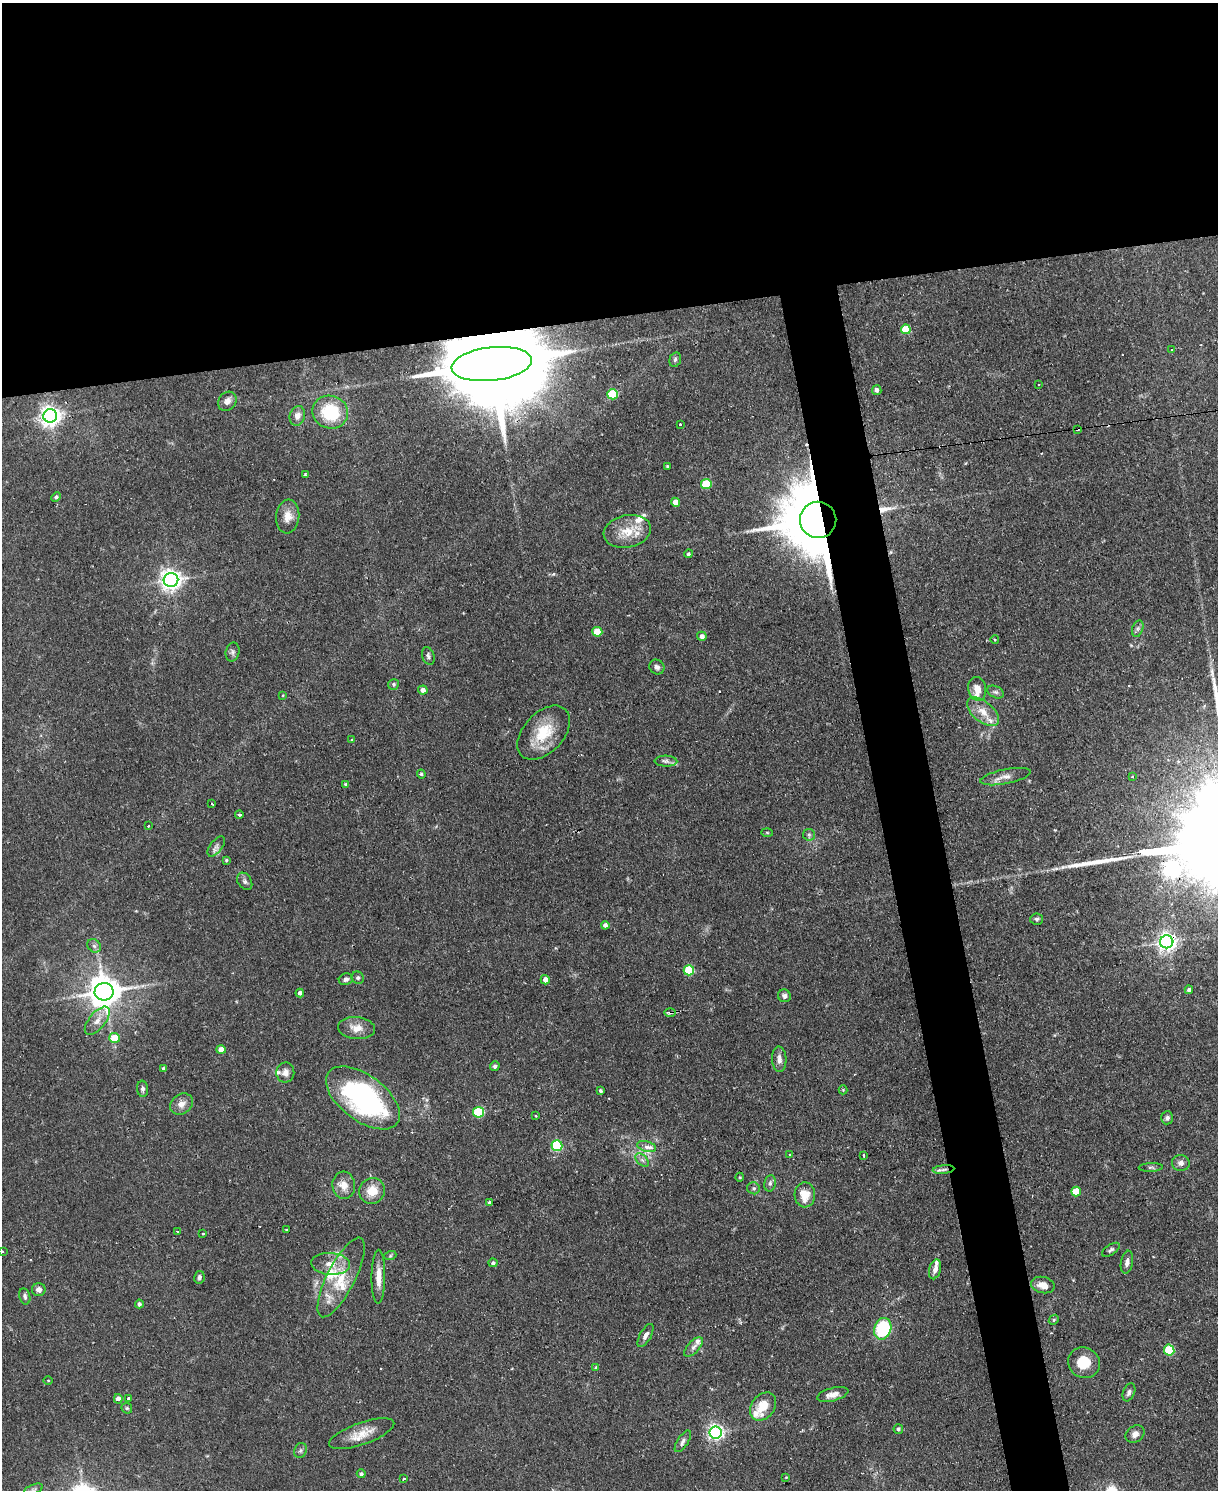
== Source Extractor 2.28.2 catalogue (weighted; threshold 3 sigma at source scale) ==
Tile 2 of 4 x 3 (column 2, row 1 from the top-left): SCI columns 1217-2432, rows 3222-4709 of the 4865 x 4839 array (HDU 1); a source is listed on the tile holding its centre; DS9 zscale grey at full resolution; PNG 1220 x 1492 px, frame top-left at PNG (2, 3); each listed source drawn as its Kron ellipse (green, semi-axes under 4 px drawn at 4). Shown black and unused: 25% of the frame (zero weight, under 2 of 3 exposures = <1% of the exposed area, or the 3 px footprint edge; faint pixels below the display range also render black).
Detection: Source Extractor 2.28.2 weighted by HDU 2 'WHT'; one run over the whole footprint, this tile lists its part. Background 0.0867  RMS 0.0058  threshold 0.0261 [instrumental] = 3 sigma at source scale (4.5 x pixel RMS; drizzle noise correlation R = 1.50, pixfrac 1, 0.05/0.05 arcsec/px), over >= 5 px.
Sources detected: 158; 1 too faint to see at this stretch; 2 inside a brighter object's white glare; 3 cosmic-ray / hot-pixel residue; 3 long thin detections or spike segments (spike, bleed or trail) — neither listed nor drawn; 12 inside a brighter listed object's ellipse — not listed separately; the other 137 listed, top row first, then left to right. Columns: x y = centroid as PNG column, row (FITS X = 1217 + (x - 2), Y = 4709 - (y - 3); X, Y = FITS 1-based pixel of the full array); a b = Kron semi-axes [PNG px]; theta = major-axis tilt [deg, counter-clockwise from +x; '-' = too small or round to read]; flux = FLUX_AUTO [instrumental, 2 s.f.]
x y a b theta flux
906 329 5 5 - 18
1171 350 3 2 - 0.58
675 360 7 5 73 1.3
492 364 40 16 6 18000
1038 384 2 2 - 0.61
877 390 5 4 - 2.1
613 394 5 5 - 29
227 401 10 8 51 3.5
330 412 18 16 -17 27
50 416 7 7 - 380
297 416 10 7 75 3.7
680 425 3 2 - 0.98
1077 429 3 3 - 1.8
667 466 3 3 - 0.72
305 475 4 3 - 1.9
706 484 5 5 - 28
56 497 5 4 - 1.3
675 502 4 4 - 5.6
288 516 17 11 84 6.8
818 520 18 18 - 4300
627 531 24 16 12 12
688 554 4 4 - 1.2
171 580 7 7 - 360
1138 629 8 5 71 1.5
597 632 5 5 - 14
702 636 5 4 - 2.7
995 640 4 3 - 0.52
233 652 9 6 76 1.7
428 656 9 6 -71 1.6
657 667 8 7 - 1.9
394 684 6 5 - 1.2
977 689 12 9 -79 6.1
423 690 4 4 - 2.6
995 692 9 5 -26 1.6
283 695 3 2 - 0.44
983 712 19 10 -39 7.8
544 733 32 20 47 21
352 740 3 2 - 0.8
666 761 11 5 -2 2.1
421 774 4 3 - 0.78
1006 777 26 7 11 4.8
1132 777 3 3 - 0.56
346 784 4 3 - 0.71
212 804 4 2 - 0.64
239 814 4 3 - 2
148 826 3 2 - 1.2
767 833 6 4 -2 0.63
809 835 6 5 - 1.2
216 846 12 6 53 2.2
226 860 3 3 - 0.75
245 881 9 6 -57 1.7
1037 919 6 5 - 1.2
605 925 4 4 - 1.9
1167 942 6 6 - 260
94 946 7 6 - 1.6
689 970 5 5 - 30
358 978 6 6 - 1.1
346 979 7 6 - 2.1
545 980 4 4 - 4
1189 990 4 4 - 1.5
104 992 9 9 - 1100
300 993 4 4 - 2.1
784 996 6 6 - 1.8
670 1012 6 4 -1 1.1
97 1021 17 8 51 5
356 1028 18 11 -6 7.1
114 1038 5 5 - 12
221 1050 4 4 - 4.5
779 1059 12 7 -87 3.4
495 1066 5 4 - 1.4
163 1068 4 4 - 0.84
285 1072 10 9 - 3.6
142 1089 8 5 -84 1.7
843 1090 4 4 - 0.6
600 1091 4 3 - 1
363 1098 43 23 -37 120
181 1104 12 10 35 4.5
478 1112 5 5 - 37
536 1116 3 3 - 1.2
1167 1118 6 6 - 1.5
557 1146 5 5 - 49
647 1147 10 5 -14 4.1
790 1154 3 3 - 0.75
864 1155 3 2 - 1
642 1160 8 5 -44 1.8
1181 1163 9 8 - 2.7
1151 1167 12 4 2 1.3
943 1170 11 4 6 2.2
740 1177 4 3 - 0.49
770 1183 8 5 80 1.8
344 1185 13 11 -85 6.5
754 1188 6 6 - 1.2
372 1191 13 12 - 10
1076 1192 5 5 - 13
805 1195 12 10 -88 9.8
489 1202 3 3 - 3.1
287 1230 3 2 - 0.84
178 1231 3 2 - 0.81
203 1233 3 3 - 1.3
1111 1250 10 5 33 1.5
2 1252 3 3 - 1.5
390 1256 6 4 19 0.88
1127 1262 11 6 80 2.8
493 1263 4 4 - 1.3
331 1264 19 11 -4 8.1
935 1269 10 5 75 3
199 1277 6 5 - 1.7
341 1277 44 14 63 21
378 1277 27 7 89 7
1043 1285 12 8 -12 5.7
39 1290 7 6 - 2.9
25 1296 8 5 -77 1.6
139 1304 4 4 - 1.4
1054 1320 5 4 - 0.76
883 1329 11 8 72 48
646 1335 13 5 61 2.9
693 1347 12 6 47 2.5
1169 1350 5 5 - 31
1084 1363 16 15 - 10
596 1367 4 3 - 0.61
48 1380 4 3 - 0.52
1129 1392 9 5 68 1.9
833 1394 16 6 14 4.5
118 1399 4 4 - 3.6
129 1399 3 3 - 4.7
763 1406 15 11 53 11
127 1408 6 5 - 0.84
898 1429 5 4 - 1.4
715 1432 6 6 - 180
362 1434 34 11 19 10
1135 1434 10 7 34 3.2
683 1441 12 5 57 2.2
300 1450 8 6 70 1.4
361 1474 4 4 - 1.3
786 1477 3 3 - 0.43
403 1479 4 3 - 1.1
34 1489 10 4 21 1.4
Overlapping masked pixels (flux is a lower limit): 6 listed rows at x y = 492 364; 1077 429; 818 520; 1167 942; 670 1012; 943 1170
Isophote crosses this tile's border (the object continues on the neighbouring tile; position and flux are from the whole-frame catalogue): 1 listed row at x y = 2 1252